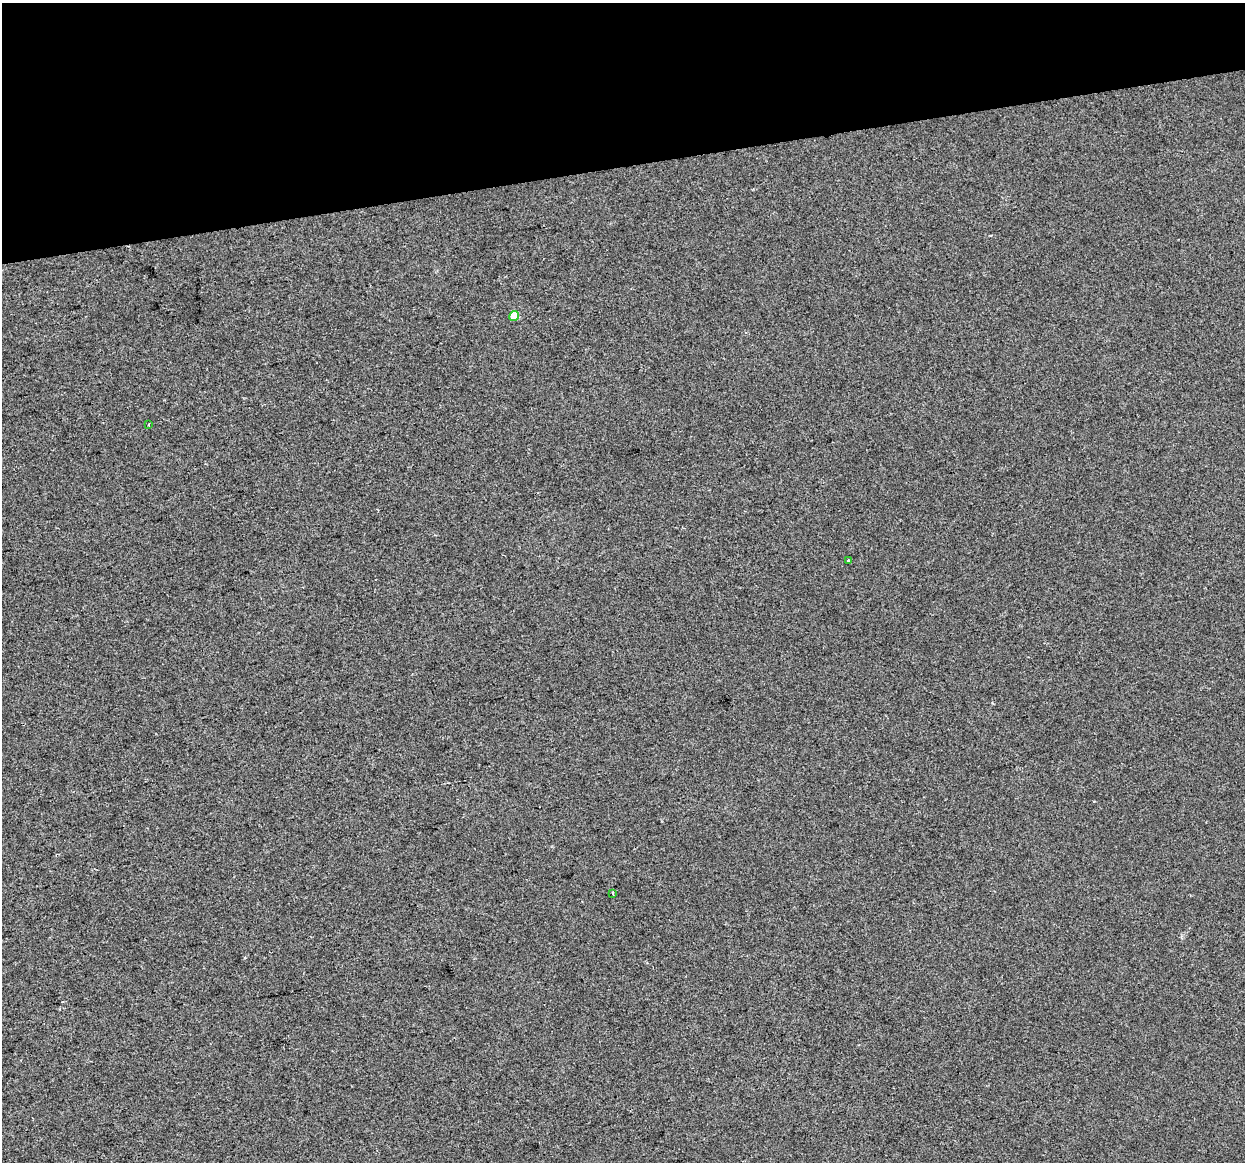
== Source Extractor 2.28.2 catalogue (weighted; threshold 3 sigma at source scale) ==
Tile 3 of 4 x 4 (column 3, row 1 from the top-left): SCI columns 2487-3729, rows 3562-4721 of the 4972 x 4754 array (HDU 1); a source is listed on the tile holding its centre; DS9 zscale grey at full resolution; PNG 1247 x 1164 px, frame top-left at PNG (2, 3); each listed source drawn as its Kron ellipse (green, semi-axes under 4 px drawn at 4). Shown black and unused: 14% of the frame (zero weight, under 2 of 3 exposures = <1% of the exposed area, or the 3 px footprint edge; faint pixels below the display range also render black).
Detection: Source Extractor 2.28.2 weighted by HDU 2 'WHT'; one run over the whole footprint, this tile lists its part. Background 1.36e-04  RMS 0.0057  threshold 0.0254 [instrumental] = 3 sigma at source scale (4.5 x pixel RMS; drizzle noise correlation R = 1.50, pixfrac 1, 0.0396/0.0396 arcsec/px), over >= 5 px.
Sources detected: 4; all 4 listed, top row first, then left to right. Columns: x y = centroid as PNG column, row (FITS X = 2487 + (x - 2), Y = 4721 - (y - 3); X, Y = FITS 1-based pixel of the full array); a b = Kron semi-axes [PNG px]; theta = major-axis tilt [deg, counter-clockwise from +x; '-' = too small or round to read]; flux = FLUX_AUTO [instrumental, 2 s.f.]
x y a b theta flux
514 316 5 5 - 15
149 425 3 2 - 1.1
848 560 3 2 - 0.74
613 893 3 3 - 0.76